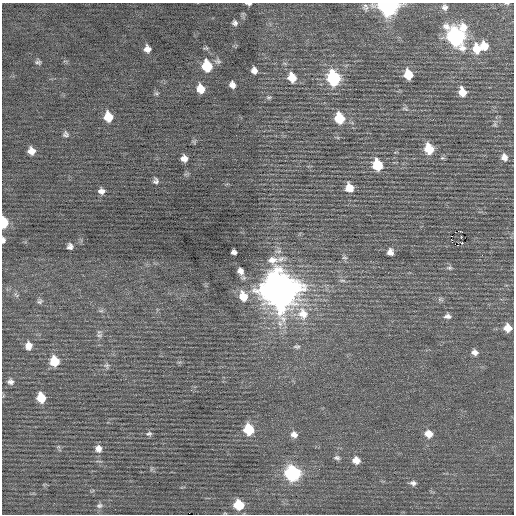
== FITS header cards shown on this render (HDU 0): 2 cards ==
NAXIS1  =                  512 / Axis length
NAXIS2  =                  512 / Axis length

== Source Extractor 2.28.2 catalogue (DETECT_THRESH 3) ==
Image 512 x 512 px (HDU 0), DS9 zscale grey, 1 PNG px = 1 image px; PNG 516 x 516 px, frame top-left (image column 1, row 512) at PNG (2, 3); no overlay
Background 0.138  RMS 0.78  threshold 2.35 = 3 sigma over >= 5 px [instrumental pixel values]
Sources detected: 75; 1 with non-positive FLUX_AUTO (blend fragments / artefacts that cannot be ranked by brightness) is not listed; the other 74 listed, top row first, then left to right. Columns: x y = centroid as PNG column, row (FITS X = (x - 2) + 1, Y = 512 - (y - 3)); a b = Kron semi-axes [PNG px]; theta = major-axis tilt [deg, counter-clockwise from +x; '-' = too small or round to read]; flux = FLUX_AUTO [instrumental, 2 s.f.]
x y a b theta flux
507 3 5 2 - 52
248 4 6 3 -6 130
388 6 9 8 - 20000
365 7 11 8 -87 190
444 7 7 7 - 170
235 23 7 6 - 160
456 36 13 10 -74 14000
484 46 9 7 -78 630
147 49 7 6 - 310
477 49 12 10 -83 970
218 61 9 7 -10 150
38 62 7 5 -4 110
207 66 9 8 - 2000
254 70 7 6 - 270
408 74 9 7 -73 1100
292 77 9 8 - 820
334 78 10 8 -73 5800
232 85 7 5 -69 250
200 89 8 7 - 710
462 92 10 8 -70 650
156 93 7 5 5 84
269 97 8 4 0 77
405 109 9 4 -12 100
108 117 8 7 - 1000
339 118 9 8 - 1600
495 124 6 5 - 110
66 134 8 8 - 140
429 149 9 8 - 1300
31 151 7 7 - 420
504 157 9 8 - 310
184 158 6 6 - 330
377 165 9 8 - 1900
156 181 7 6 - 140
349 188 9 8 - 670
101 191 8 6 0 240
4 222 8 5 -88 1900
459 231 4 2 - 3500
3 240 8 5 86 150
455 244 3 2 - 56
458 245 2 2 - 500
70 246 7 6 - 180
234 252 5 5 - 160
390 252 8 7 - 270
344 257 8 5 -6 100
449 268 8 5 2 100
240 271 9 7 -56 290
342 280 8 4 -1 97
279 290 14 13 - 140000
16 295 8 4 -38 100
243 296 12 9 -71 800
40 301 8 6 25 130
101 311 7 4 1 87
303 314 18 15 -70 1100
447 316 8 6 5 200
507 328 8 7 - 570
99 335 8 6 19 140
28 346 9 8 - 390
297 347 10 6 -4 140
475 352 8 6 -11 230
54 361 10 8 -80 1200
107 366 8 7 - 140
10 382 9 7 -19 200
41 398 9 7 -75 1100
248 429 9 8 - 1900
149 434 9 6 8 140
294 434 10 8 -25 300
429 434 9 8 - 510
98 449 9 8 - 300
337 458 9 6 -6 150
356 460 9 7 -19 450
293 473 9 8 - 8800
413 483 9 6 -4 180
239 505 8 8 - 1600
99 506 9 6 20 160
At the frame edge (FLAGS 8, measured only in part): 5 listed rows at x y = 507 3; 248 4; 388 6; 4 222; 3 240
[1 non-positive-flux detection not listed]